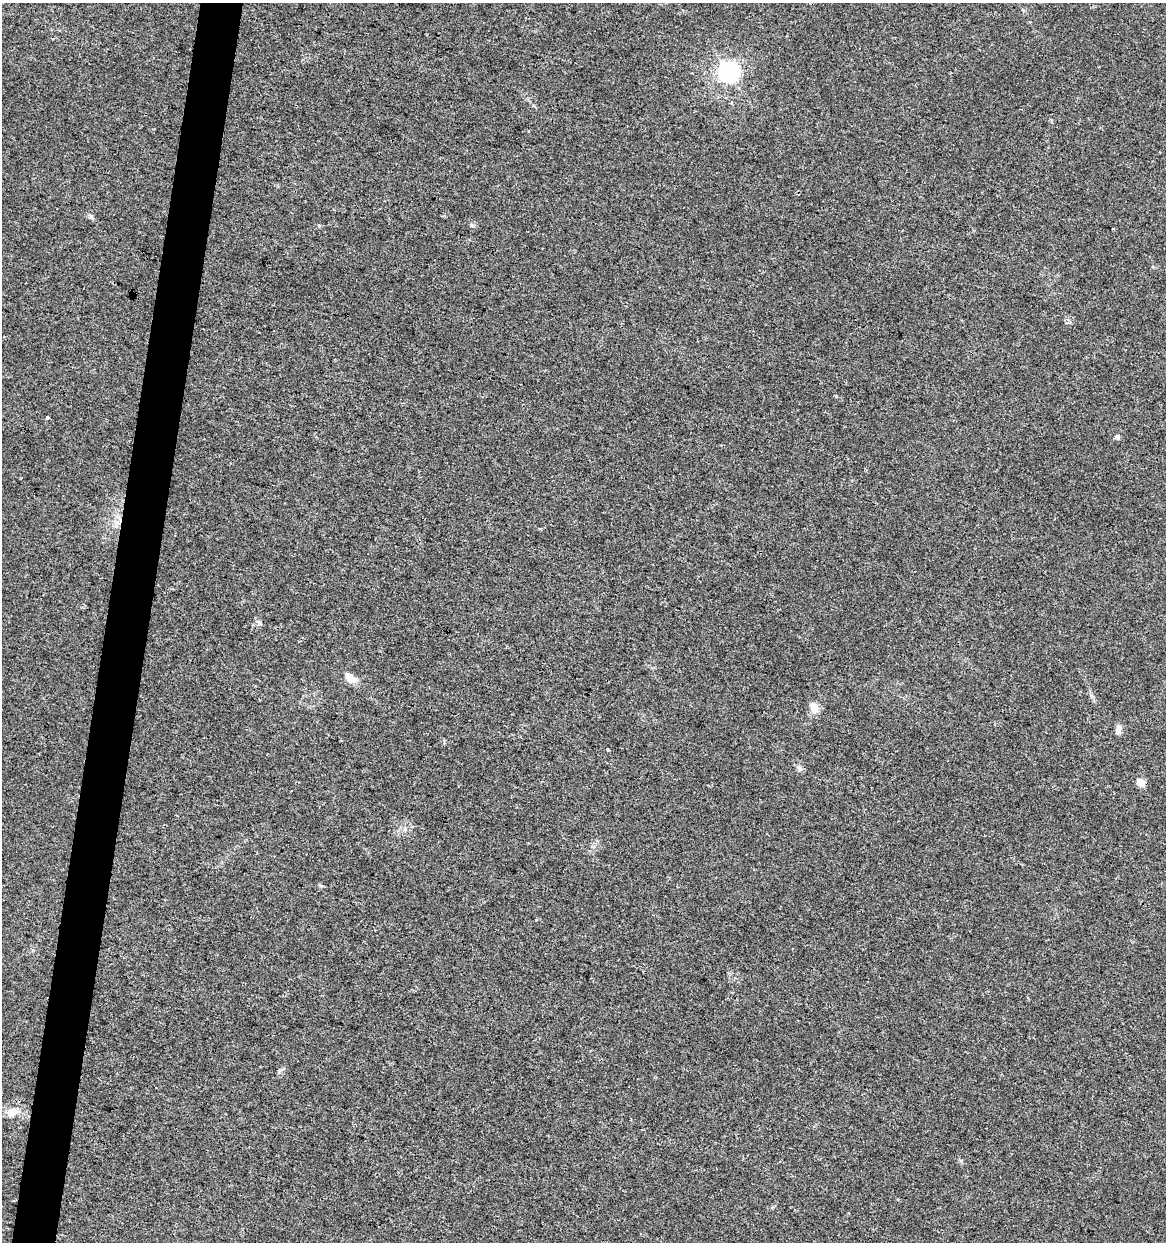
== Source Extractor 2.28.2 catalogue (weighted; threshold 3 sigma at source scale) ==
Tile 7 of 4 x 4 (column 3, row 2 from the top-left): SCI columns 2549-3712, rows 2484-3723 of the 5159 x 4962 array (HDU 1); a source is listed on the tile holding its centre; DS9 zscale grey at full resolution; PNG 1168 x 1244 px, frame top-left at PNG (2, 3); no overlay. Shown black and unused: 4% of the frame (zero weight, under 3 of 4 exposures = <1% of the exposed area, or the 3 px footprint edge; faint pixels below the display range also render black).
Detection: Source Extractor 2.28.2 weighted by HDU 2 'WHT'; one run over the whole footprint, this tile lists its part. Background 0.00577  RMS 0.0027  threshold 0.0121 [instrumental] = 3 sigma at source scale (4.5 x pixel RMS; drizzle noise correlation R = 1.50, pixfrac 1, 0.0396/0.0396 arcsec/px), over >= 5 px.
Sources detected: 10; all 10 listed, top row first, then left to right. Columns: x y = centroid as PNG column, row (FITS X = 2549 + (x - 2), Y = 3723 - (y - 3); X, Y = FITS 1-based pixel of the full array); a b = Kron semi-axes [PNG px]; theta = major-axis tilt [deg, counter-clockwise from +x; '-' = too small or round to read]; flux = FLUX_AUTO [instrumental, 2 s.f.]
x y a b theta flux
729 72 7 7 - 150
47 417 4 3 - 1.2
1118 437 8 5 -27 0.5
350 678 13 8 -39 3.2
814 708 12 9 -70 2.6
1119 729 12 7 75 1.3
799 768 9 7 -58 0.95
1141 783 5 4 - 6.9
321 886 6 4 -20 0.35
12 1112 16 11 21 2.8
Unlisted compact peaks at least as high as the median listed source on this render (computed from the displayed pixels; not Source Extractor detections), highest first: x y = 259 623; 319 226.